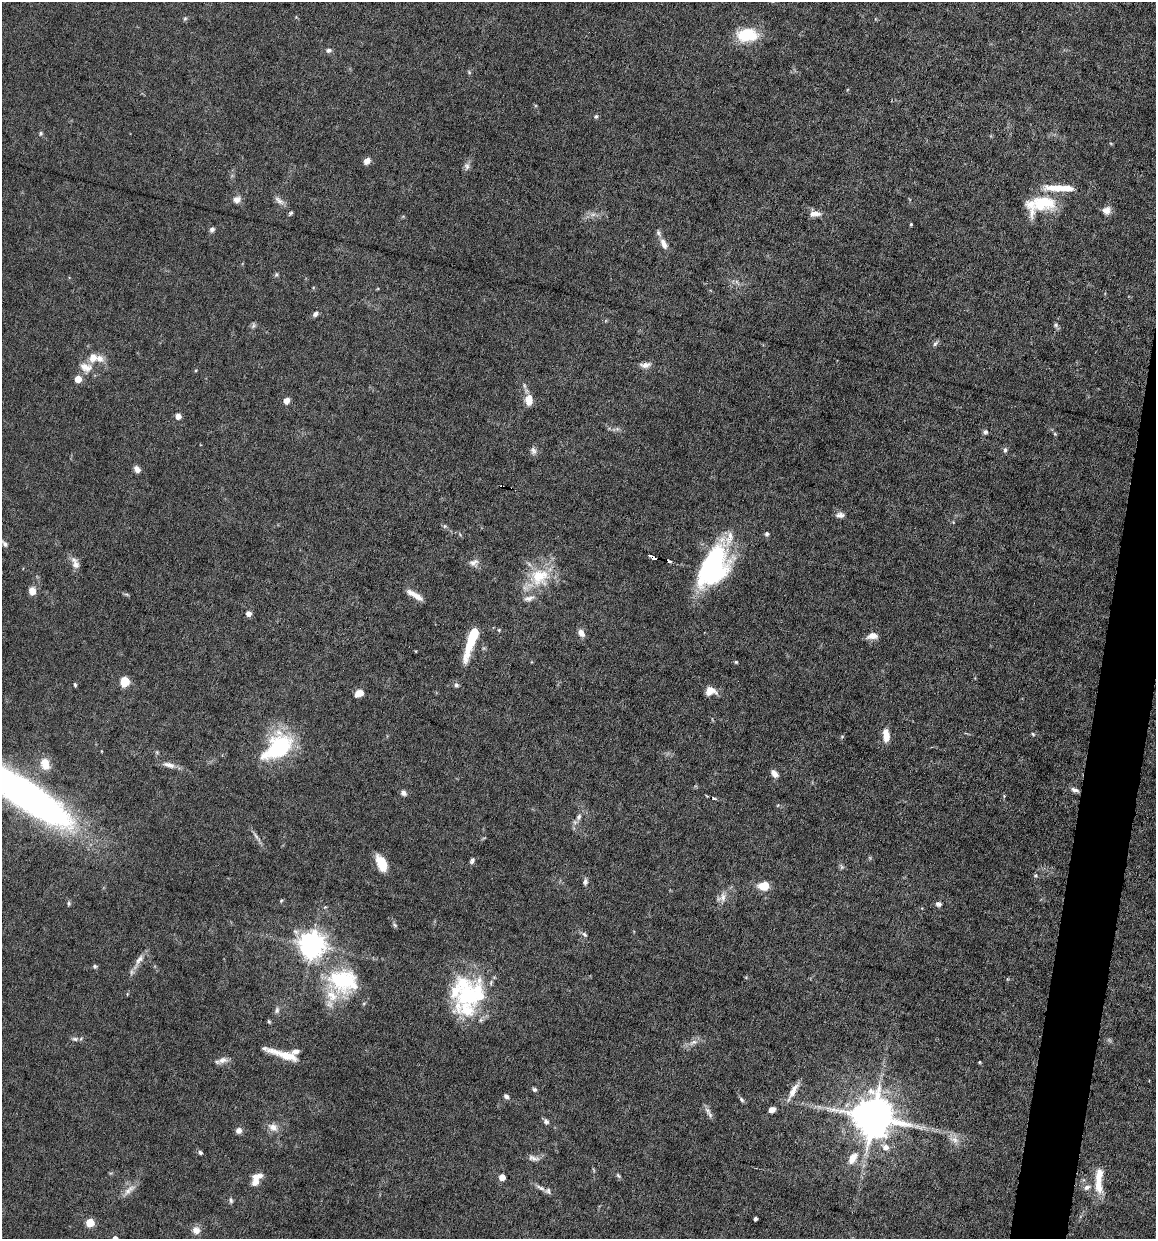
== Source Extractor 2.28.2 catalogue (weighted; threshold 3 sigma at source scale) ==
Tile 10 of 4 x 4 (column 2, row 3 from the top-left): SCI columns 1273-2426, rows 1238-2474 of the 4972 x 4949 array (HDU 1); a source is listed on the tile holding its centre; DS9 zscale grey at full resolution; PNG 1158 x 1241 px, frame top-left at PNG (2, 2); no overlay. Shown black and unused: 3% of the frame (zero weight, under 6 of 12 exposures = <1% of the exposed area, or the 3 px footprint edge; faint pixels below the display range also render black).
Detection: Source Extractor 2.28.2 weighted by HDU 2 'WHT'; one run over the whole footprint, this tile lists its part. Background 0.0782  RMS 0.0027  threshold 0.011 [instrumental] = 3 sigma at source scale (4.09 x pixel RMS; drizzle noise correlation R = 1.36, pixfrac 0.8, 0.05/0.05 arcsec/px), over >= 5 px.
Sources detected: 146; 2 too faint to see at this stretch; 2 inside a brighter object's white glare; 1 cosmic-ray / hot-pixel residue — not listed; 15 inside a brighter listed object's ellipse — not listed separately; the other 126 listed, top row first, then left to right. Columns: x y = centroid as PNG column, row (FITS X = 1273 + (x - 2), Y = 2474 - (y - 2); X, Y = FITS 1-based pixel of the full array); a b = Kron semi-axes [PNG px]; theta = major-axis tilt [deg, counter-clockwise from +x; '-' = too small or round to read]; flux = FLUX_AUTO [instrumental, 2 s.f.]
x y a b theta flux
296 17 4 4 - 0.25
185 19 7 5 67 0.43
748 35 21 12 -1 11
329 50 8 6 5 0.76
469 72 6 4 -47 0.33
596 116 6 5 - 0.44
41 133 6 5 - 0.44
367 161 9 7 46 1.3
467 166 10 7 -79 0.96
237 200 9 8 - 1.5
279 201 16 7 -36 1.3
1043 203 38 21 25 13
1106 210 10 9 - 1.7
291 213 6 4 49 0.41
593 214 7 5 1 0.85
814 214 15 7 2 1.8
911 224 3 3 - 0.31
212 229 7 6 - 0.71
664 244 14 7 -66 1.8
276 274 6 5 - 0.43
316 314 8 5 49 0.86
253 325 9 5 75 0.58
1056 325 7 6 - 0.56
935 343 9 5 46 0.69
93 357 11 9 77 2.3
645 365 13 7 6 1.4
86 367 19 12 -17 3.1
196 370 4 3 - 0.24
78 379 5 5 - 4.1
529 400 12 8 -90 3.1
286 401 7 7 - 1.4
178 416 5 4 - 2.2
985 432 6 5 - 0.66
1055 434 5 4 - 0.31
1005 450 7 5 81 0.58
533 451 10 8 -77 1
137 469 8 6 -49 1.3
502 486 4 2 - 0.36
840 515 11 7 0 1.1
445 526 6 4 45 0.38
767 534 5 4 - 0.63
4 544 10 5 -51 0.78
652 557 7 3 -32 1.6
669 561 4 3 - 0.39
474 563 13 11 15 1.4
76 565 12 9 -67 1.6
714 566 47 24 65 42
539 577 27 25 19 11
32 591 9 7 -89 2
126 594 8 3 -19 0.36
415 595 21 6 -31 2.6
248 613 6 5 - 1.3
499 630 4 4 - 0.26
581 633 9 6 -54 1.6
872 636 12 7 7 1.9
472 640 34 7 71 12
736 662 4 4 - 0.29
125 682 7 6 - 6.5
75 685 5 3 - 0.38
456 685 7 6 - 0.61
711 691 13 10 -6 2.5
359 693 8 6 26 2.6
1033 734 5 4 - 0.32
886 735 16 7 -84 2.7
275 749 47 23 53 19
45 764 18 12 -69 3.3
169 765 18 7 -15 1.8
774 774 10 6 -49 1.4
1075 790 10 5 -23 0.97
404 793 7 6 - 0.91
26 795 97 25 -33 140
1004 796 4 4 - 0.26
778 805 5 3 - 0.2
579 817 8 6 73 1
256 837 19 4 -52 1.1
472 860 7 5 66 0.7
382 863 16 9 -66 5.5
842 867 8 5 -73 0.53
1035 875 6 5 - 0.41
585 882 9 6 81 0.76
764 886 11 8 6 4.4
723 897 15 8 83 1.9
281 900 5 4 - 0.29
69 903 8 4 90 0.4
938 904 7 6 - 0.85
395 925 7 5 -29 0.47
584 934 8 5 -45 0.65
311 945 8 8 - 280
139 960 22 7 60 2.1
95 966 5 5 - 0.47
342 980 41 34 -4 22
468 995 39 32 58 23
277 1010 10 6 76 0.8
269 1021 6 4 -68 0.33
75 1039 9 5 -1 0.73
693 1042 13 7 29 1.5
285 1055 40 7 -17 5.9
222 1060 14 8 12 1.5
979 1062 3 3 - 0.25
534 1090 6 5 - 0.55
793 1091 26 7 61 2.5
506 1096 6 5 - 0.72
742 1100 7 5 -48 0.57
772 1109 6 5 - 1.5
710 1115 14 5 -63 1
873 1117 12 11 - 950
546 1121 8 6 -52 0.8
917 1126 9 4 -8 0.87
273 1127 15 10 -29 2
239 1130 7 7 - 1.2
955 1140 12 8 -25 1.9
885 1147 8 7 - 1.7
200 1153 6 5 - 0.54
533 1158 17 7 -15 1.3
853 1158 19 10 56 3.2
618 1175 8 5 -42 0.46
502 1177 5 5 - 2.9
256 1179 15 8 61 3.3
1087 1187 9 6 31 1
1099 1187 19 9 -78 3.9
540 1188 14 5 -25 1.2
129 1190 21 7 41 2
231 1200 8 5 -73 0.54
755 1219 4 3 - 0.66
90 1223 5 5 - 8.4
196 1230 10 9 - 1.8
Overlapping masked pixels (flux is a lower limit): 2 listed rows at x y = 502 486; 652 557
Isophote crosses this tile's border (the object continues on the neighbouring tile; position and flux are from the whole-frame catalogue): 1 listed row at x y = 26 795